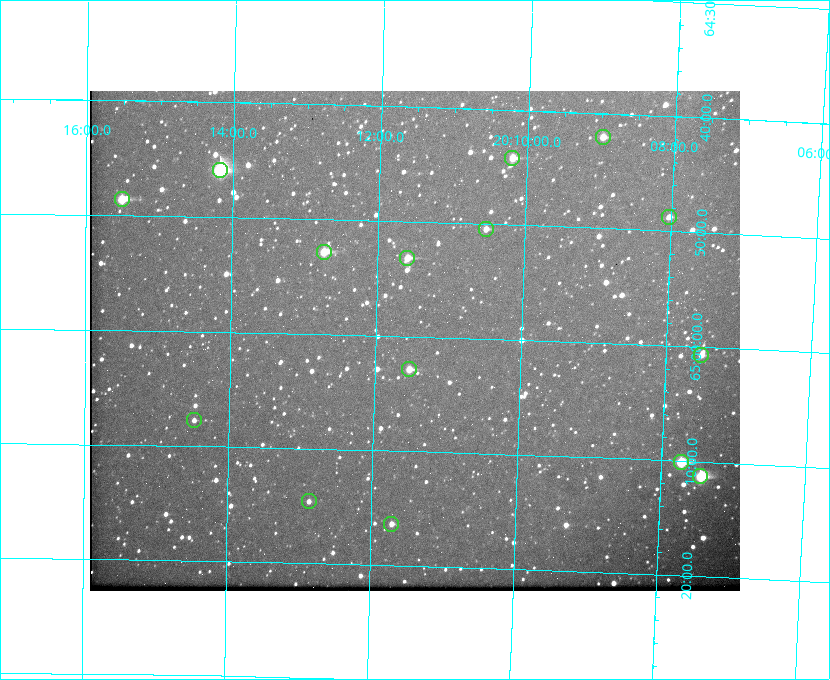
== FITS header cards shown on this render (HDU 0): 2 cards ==
NAXIS1  =                  650
NAXIS2  =                  500

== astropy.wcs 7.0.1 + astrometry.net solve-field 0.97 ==
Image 650 x 500 px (HDU 0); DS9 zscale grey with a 90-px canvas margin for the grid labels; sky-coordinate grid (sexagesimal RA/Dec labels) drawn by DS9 from the SOLVED WCS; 15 Tycho-2 reference stars matched to detected sources circled (green)
Header WCS: none
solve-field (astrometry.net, Tycho-2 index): SOLVED blind (the file carries no WCS)
Solved WCS: RA---TAN-SIP/DEC--TAN-SIP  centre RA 20:11:28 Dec +65:00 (302.87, +65.01 deg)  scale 5.23 arcsec/px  FOV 56.7' x 43.6'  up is +178 deg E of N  parity flipped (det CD > 0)
(file carries no celestial WCS; the grid is the blind solution)
Tycho-2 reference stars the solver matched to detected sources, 15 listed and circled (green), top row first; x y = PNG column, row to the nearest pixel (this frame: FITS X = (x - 90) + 1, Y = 500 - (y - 91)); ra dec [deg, ICRS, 3 dp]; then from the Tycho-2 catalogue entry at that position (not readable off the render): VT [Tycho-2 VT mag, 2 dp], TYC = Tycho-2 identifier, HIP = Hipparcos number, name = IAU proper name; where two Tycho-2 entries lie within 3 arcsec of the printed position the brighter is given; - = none
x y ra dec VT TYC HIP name
603 137 302.245 +64.701 10.15 4240-635-1 - -
512 158 302.549 +64.736 9.65 4240-950-1 - -
220 170 303.544 +64.765 7.36 4240-620-1 99731 -
122 199 303.878 +64.810 8.93 4240-794-1 - -
669 217 302.008 +64.813 10.38 4240-809-1 - -
486 229 302.633 +64.841 10.69 4240-985-1 - -
324 252 303.184 +64.880 9.02 4240-488-1 - -
407 258 302.897 +64.886 9.40 4240-717-1 - -
701 355 301.878 +65.011 10.80 4240-59-1 - -
409 369 302.882 +65.048 10.25 4240-98-1 - -
194 420 303.620 +65.129 11.18 4240-34-1 - -
681 462 301.932 +65.168 8.01 4240-866-1 99147 -
700 476 301.862 +65.188 7.70 4240-604-1 99125 -
309 501 303.217 +65.244 11.17 4240-236-1 - -
391 524 302.928 +65.273 10.74 4240-760-1 - -